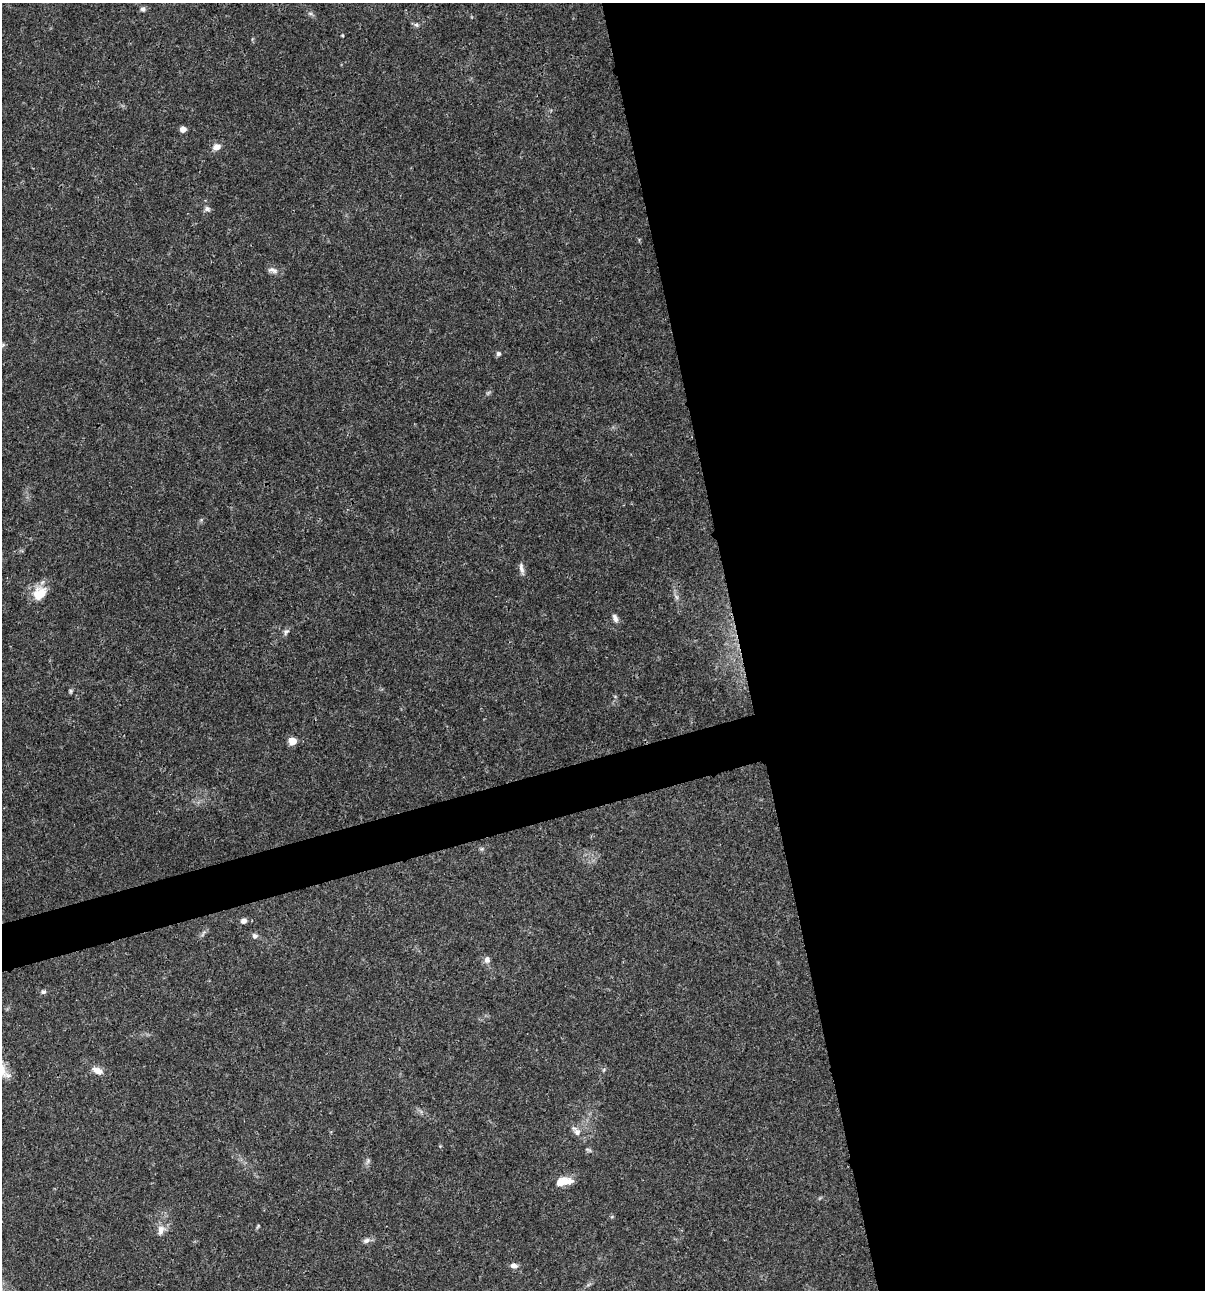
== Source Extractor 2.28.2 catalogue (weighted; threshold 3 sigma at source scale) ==
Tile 8 of 4 x 4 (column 4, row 2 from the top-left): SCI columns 3711-4913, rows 2581-3868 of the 4962 x 5160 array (HDU 1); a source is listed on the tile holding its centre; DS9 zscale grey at full resolution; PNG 1207 x 1292 px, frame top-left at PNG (2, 3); no overlay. Shown black and unused: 41% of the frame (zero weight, under 3 of 4 exposures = <1% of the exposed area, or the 3 px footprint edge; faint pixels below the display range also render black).
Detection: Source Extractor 2.28.2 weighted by HDU 2 'WHT'; one run over the whole footprint, this tile lists its part. Background 0.0315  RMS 0.002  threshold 0.00908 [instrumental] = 3 sigma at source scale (4.5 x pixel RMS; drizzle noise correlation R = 1.50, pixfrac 1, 0.0396/0.0396 arcsec/px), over >= 5 px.
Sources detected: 32; all 32 listed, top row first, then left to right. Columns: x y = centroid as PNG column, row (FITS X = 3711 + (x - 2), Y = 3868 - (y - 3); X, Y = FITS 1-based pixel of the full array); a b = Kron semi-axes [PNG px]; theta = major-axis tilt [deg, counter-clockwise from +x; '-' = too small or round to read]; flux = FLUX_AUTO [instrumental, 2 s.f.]
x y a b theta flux
143 9 7 6 - 0.58
310 13 7 4 -19 0.38
416 25 7 5 -43 0.42
342 35 4 3 - 0.18
183 129 6 6 - 1.2
216 147 8 7 - 1.5
207 209 8 6 -18 0.61
273 270 15 7 -12 1
2 345 9 4 19 0.43
498 354 6 6 - 0.45
488 393 7 4 19 0.32
521 569 16 5 -78 0.9
40 593 19 14 44 4.3
677 597 7 4 -88 0.47
615 618 11 6 -65 0.84
286 632 9 7 49 0.63
71 691 7 4 -90 0.33
292 741 6 6 - 3.3
244 921 9 7 14 0.82
255 936 8 7 - 0.63
487 959 8 7 - 0.96
43 992 7 5 9 0.45
603 1070 6 4 70 0.28
97 1071 12 7 -24 1.8
577 1132 12 9 -61 1.2
588 1150 10 4 -23 0.38
368 1161 8 4 46 0.43
564 1181 21 9 10 2.9
258 1226 7 4 55 0.27
161 1230 15 10 68 1.7
366 1241 11 7 22 0.82
514 1266 10 7 -14 0.99
Isophote crosses this tile's border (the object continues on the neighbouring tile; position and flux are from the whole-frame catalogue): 1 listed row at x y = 2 345